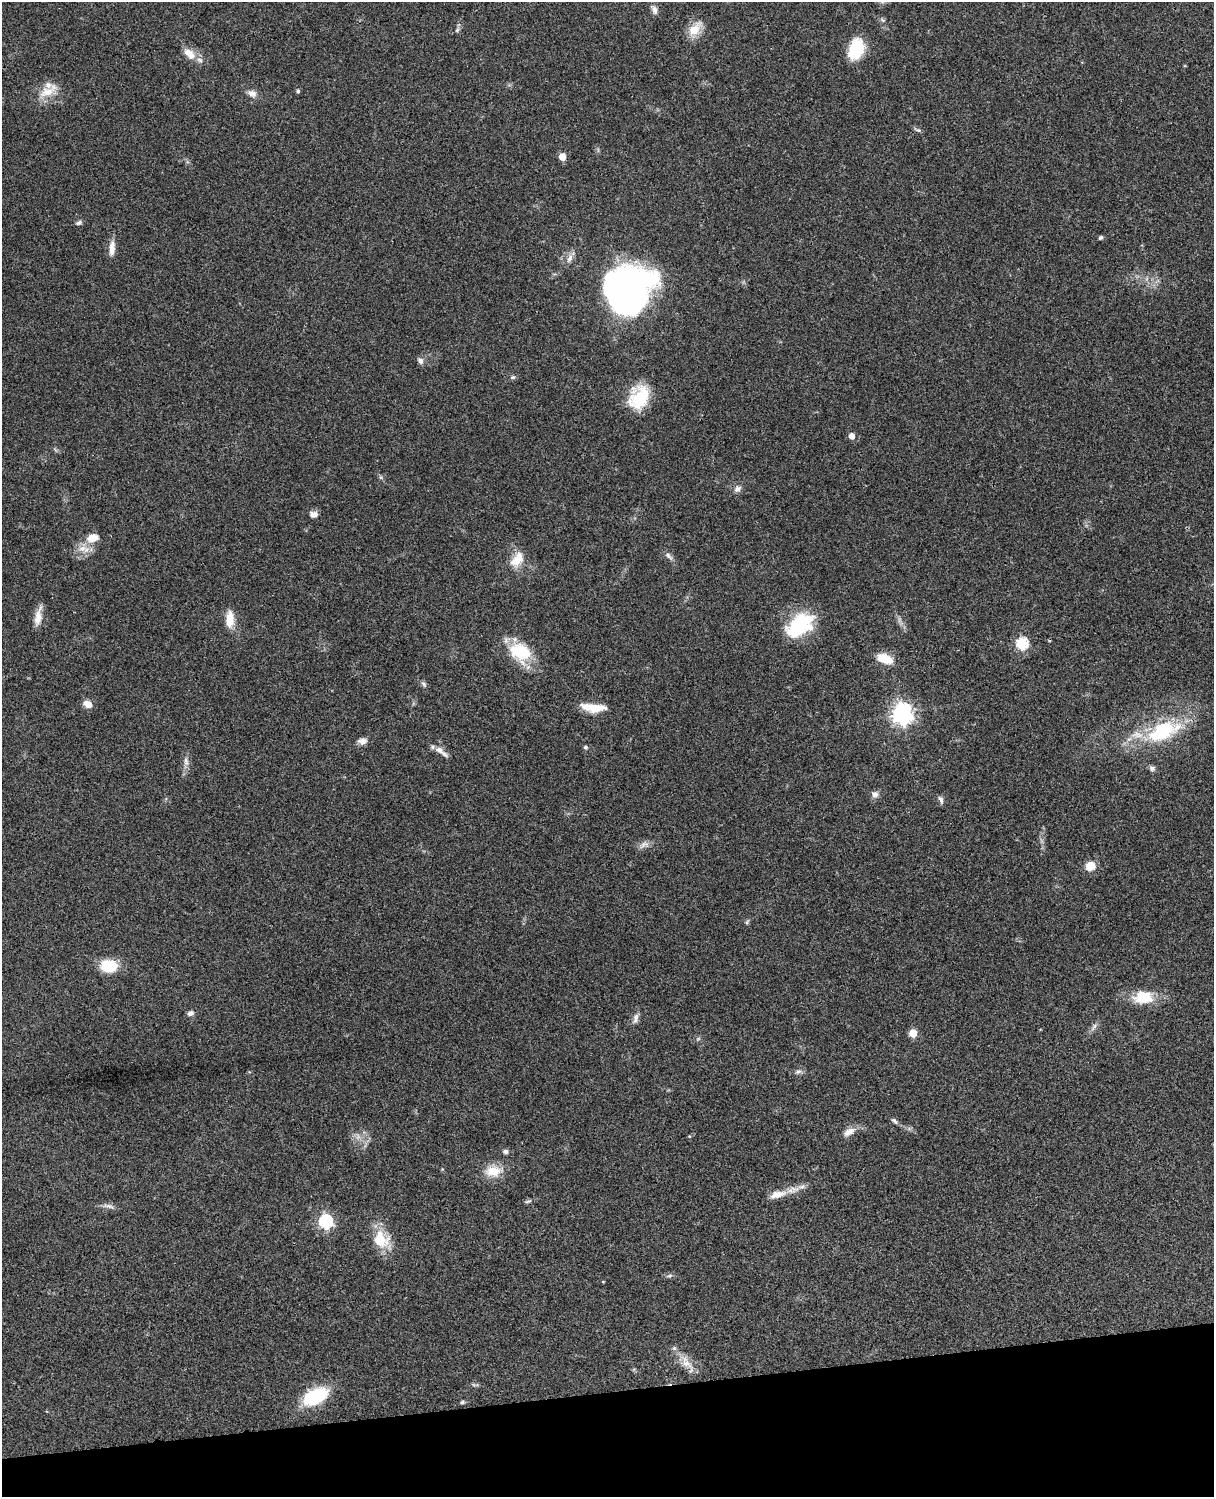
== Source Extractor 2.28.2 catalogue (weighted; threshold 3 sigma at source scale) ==
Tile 10 of 4 x 3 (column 2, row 3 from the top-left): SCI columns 1333-2544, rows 278-1772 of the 5087 x 4927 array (HDU 1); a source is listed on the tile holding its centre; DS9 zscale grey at full resolution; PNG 1216 x 1499 px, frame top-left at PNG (2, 2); no overlay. Shown black and unused: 7% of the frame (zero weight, under 3 of 4 exposures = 6% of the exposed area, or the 3 px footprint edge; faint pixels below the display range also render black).
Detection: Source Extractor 2.28.2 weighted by HDU 2 'WHT'; one run over the whole footprint, this tile lists its part. Background 0.0867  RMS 0.0062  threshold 0.0278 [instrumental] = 3 sigma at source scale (4.5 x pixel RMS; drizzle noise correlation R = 1.50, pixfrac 1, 0.05/0.05 arcsec/px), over >= 5 px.
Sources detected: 76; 2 too faint to see at this stretch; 1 inside a brighter object's white glare — not listed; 2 inside a brighter listed object's ellipse — not listed separately; the other 71 listed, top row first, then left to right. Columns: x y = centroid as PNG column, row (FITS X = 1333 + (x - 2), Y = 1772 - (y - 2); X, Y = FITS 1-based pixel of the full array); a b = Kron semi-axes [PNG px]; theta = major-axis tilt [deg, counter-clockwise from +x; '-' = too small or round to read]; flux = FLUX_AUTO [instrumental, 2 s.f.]
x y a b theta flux
654 9 14 7 -64 3
695 29 25 13 52 10
457 30 7 4 45 1.1
856 49 25 16 72 22
189 54 17 10 -40 8.1
48 91 31 13 31 12
298 91 5 4 - 1.2
252 93 13 9 -21 3.7
918 130 8 5 -1 1.3
562 157 5 5 - 10
79 223 8 5 19 1.6
1100 238 6 4 44 1.1
112 248 19 7 86 5.9
570 258 13 7 66 3.5
629 290 45 38 53 250
420 361 9 7 -55 2.3
513 377 7 5 14 1.3
639 397 28 20 65 26
851 436 5 5 - 6
380 477 6 4 -70 0.97
737 489 10 8 35 2.9
314 514 9 7 -1 3.6
92 538 14 10 15 8.1
82 548 15 10 4 6.8
669 556 14 6 -44 2.5
517 560 24 14 59 11
38 617 23 7 80 6.7
230 619 19 9 89 9.5
800 625 37 23 38 40
1022 643 6 6 - 72
520 652 26 20 -38 29
885 659 20 11 -22 11
424 684 9 6 -57 1.6
88 704 10 7 -30 5.6
593 708 28 9 -5 13
902 714 8 7 - 380
1163 731 43 20 23 51
362 741 11 8 10 3.6
585 747 5 5 - 1.2
439 750 14 9 -26 4.6
186 761 14 6 -83 3.2
1152 768 8 7 - 1.7
875 794 9 9 - 2.7
941 800 11 5 -71 1.8
644 845 15 8 31 3.3
1090 866 10 9 - 8.4
747 922 7 4 53 0.9
109 966 19 14 -7 18
1143 997 24 16 3 18
190 1013 8 6 17 2.4
635 1018 14 7 77 3.1
1094 1027 13 5 56 2.4
913 1033 5 5 - 17
698 1039 7 4 45 0.95
798 1072 11 6 22 2.1
894 1121 10 5 -44 1.6
849 1132 17 9 27 5.3
689 1136 5 3 - 0.49
505 1151 8 6 -2 1.5
493 1171 23 15 5 12
793 1190 22 9 17 6.9
528 1201 11 4 19 1.3
109 1206 18 5 -11 2.8
325 1221 6 6 - 110
381 1239 24 21 -54 17
670 1276 8 4 19 1.2
603 1282 3 3 - 0.55
686 1363 28 12 -51 8.9
475 1385 12 3 -9 1.1
315 1396 30 16 25 34
462 1402 6 4 2 1.1